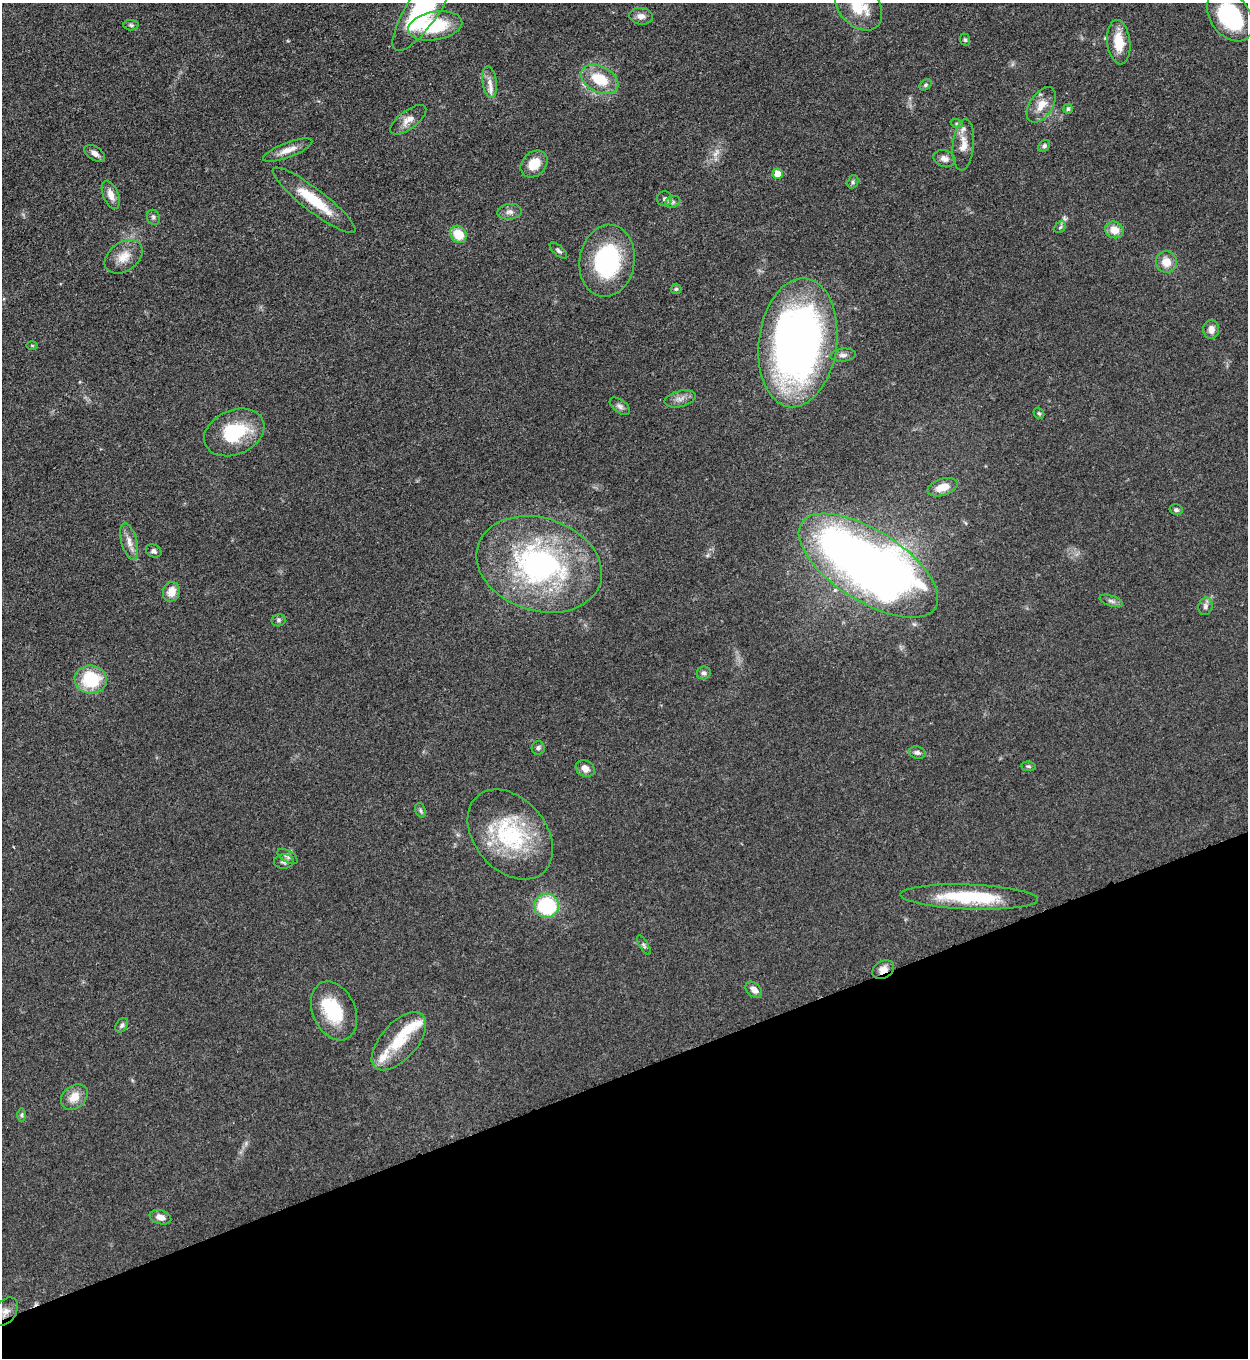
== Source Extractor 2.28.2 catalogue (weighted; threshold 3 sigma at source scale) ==
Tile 14 of 4 x 4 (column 2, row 4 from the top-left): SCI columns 1532-2777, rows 10-1365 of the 5428 x 5440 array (HDU 1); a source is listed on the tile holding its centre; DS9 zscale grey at full resolution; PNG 1250 x 1360 px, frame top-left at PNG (2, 3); each listed source drawn as its Kron ellipse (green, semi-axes under 4 px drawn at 4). Shown black and unused: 21% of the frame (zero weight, under 3 of 5 exposures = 1% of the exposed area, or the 3 px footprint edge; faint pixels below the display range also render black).
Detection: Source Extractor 2.28.2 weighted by HDU 2 'WHT'; one run over the whole footprint, this tile lists its part. Background 0.0619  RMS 0.0057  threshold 0.0258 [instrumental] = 3 sigma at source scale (4.5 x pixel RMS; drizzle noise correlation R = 1.50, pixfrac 1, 0.05/0.05 arcsec/px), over >= 5 px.
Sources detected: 83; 1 too faint to see at this stretch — neither listed nor drawn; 5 inside a brighter listed object's ellipse — not listed separately; the other 77 listed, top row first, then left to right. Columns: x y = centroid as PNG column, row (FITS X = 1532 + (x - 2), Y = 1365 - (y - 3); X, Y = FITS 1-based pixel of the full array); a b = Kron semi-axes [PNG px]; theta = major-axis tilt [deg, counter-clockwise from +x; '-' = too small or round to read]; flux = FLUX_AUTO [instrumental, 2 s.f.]
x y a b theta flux
858 6 28 20 -48 19
424 7 51 16 57 89
641 16 12 8 -7 3.7
1230 16 28 19 -52 52
131 25 7 5 -2 1.2
435 26 27 14 10 30
965 40 6 5 - 1
1119 42 22 11 -84 13
600 79 20 13 -27 18
489 82 16 7 -82 4
926 85 7 5 40 1
1041 105 20 11 56 8.2
1068 109 5 4 - 0.96
408 120 21 9 37 5.4
957 124 6 4 -18 0.95
963 145 26 10 84 7.2
1044 146 7 5 45 1.4
288 150 26 7 21 6.2
95 153 11 6 -31 3.1
945 159 11 8 -18 3.4
534 164 15 11 43 9.6
778 174 5 5 - 10
853 182 7 5 70 1.2
111 195 15 7 -68 5.1
665 199 7 7 - 1.6
314 200 51 11 -38 21
673 202 8 6 21 1.5
510 212 12 8 5 2.9
153 217 8 6 -68 1.5
1060 227 6 5 - 0.97
1114 230 9 8 - 6.9
458 234 9 7 -47 13
558 251 11 5 -42 1.4
124 257 21 14 35 8.4
607 261 36 27 81 61
1166 262 11 10 - 6.9
676 289 5 5 - 0.93
1211 329 9 8 - 3.9
798 343 65 39 83 340
32 346 6 4 -1 0.63
843 355 13 6 6 2.5
680 399 16 8 15 3.8
620 406 11 6 -37 2
1039 413 6 5 - 1.1
234 432 31 22 23 31
942 487 16 8 18 7.6
1176 510 6 5 - 1.3
129 542 19 7 -75 4.9
154 551 8 6 -26 1.7
539 564 64 46 -18 140
868 566 79 35 -32 530
171 592 10 8 68 6.8
1111 601 12 5 -18 2
1205 606 9 7 74 2.2
278 620 7 6 - 1.3
704 673 7 6 - 1.7
91 679 16 14 -8 29
538 748 7 6 - 1.7
917 752 8 6 -12 1.9
1028 766 7 4 -7 0.93
585 768 10 8 -29 4.9
420 810 7 5 -72 1.2
510 834 50 36 -50 56
287 856 11 6 -32 1.9
284 862 10 7 4 1.8
969 897 69 12 -2 40
547 906 12 12 - 43
644 945 11 4 -59 1.2
883 970 11 8 31 4.6
754 990 9 6 -42 3.4
334 1011 31 21 -66 27
122 1025 8 5 57 1.5
399 1041 35 18 48 21
74 1097 15 11 41 8
21 1115 7 4 89 1.1
160 1217 11 7 -17 4.1
6 1312 16 10 55 5.1
Overlapping masked pixels (flux is a lower limit): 1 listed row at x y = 883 970
Isophote crosses this tile's border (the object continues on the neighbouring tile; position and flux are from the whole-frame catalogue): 3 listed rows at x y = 858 6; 424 7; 1230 16